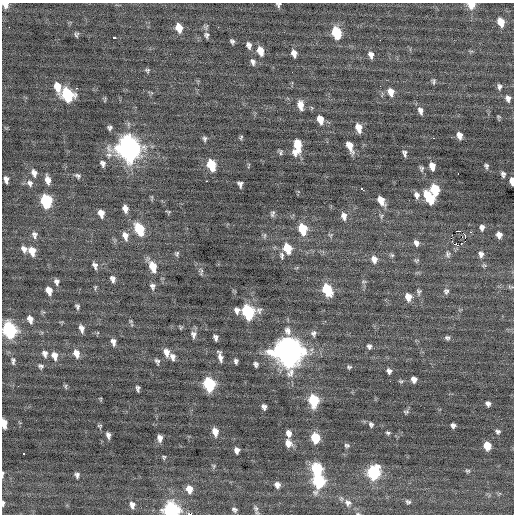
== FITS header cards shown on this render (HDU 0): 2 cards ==
NAXIS1  =                  512 / Axis length
NAXIS2  =                  512 / Axis length

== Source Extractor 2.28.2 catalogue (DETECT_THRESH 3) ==
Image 512 x 512 px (HDU 0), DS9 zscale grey, 1 PNG px = 1 image px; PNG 516 x 516 px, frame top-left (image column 1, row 512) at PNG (2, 3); no overlay
Background -0.0141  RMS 0.87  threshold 2.62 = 3 sigma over >= 5 px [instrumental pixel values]
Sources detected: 179; all 179 listed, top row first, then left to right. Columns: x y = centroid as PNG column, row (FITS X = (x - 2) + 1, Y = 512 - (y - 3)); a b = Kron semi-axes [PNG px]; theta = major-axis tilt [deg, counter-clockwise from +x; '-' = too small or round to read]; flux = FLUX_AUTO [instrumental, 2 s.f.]
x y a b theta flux
5 5 6 5 - 490
278 5 6 5 - 140
471 5 6 6 - 820
501 22 9 6 -71 740
9 27 2 2 - 33
179 28 9 7 -74 770
336 33 9 6 -73 2900
76 35 6 5 - 110
206 35 9 8 - 190
114 38 3 3 - 200
380 40 2 2 - 86
232 41 5 4 - 130
249 45 8 6 -76 220
260 51 9 6 -73 710
294 53 7 5 -77 330
371 55 8 6 -77 290
253 62 8 6 -71 190
147 70 6 5 - 110
434 81 7 5 -86 120
499 86 7 6 - 160
57 87 11 6 -76 820
77 88 3 3 - 56
391 92 10 8 -73 480
67 95 9 8 - 4800
508 98 9 6 -73 230
300 105 10 6 -80 540
420 111 9 6 -74 270
498 117 6 4 -8 69
320 119 9 6 -74 610
110 128 5 4 - 130
359 128 9 6 -75 620
460 136 7 5 -74 360
241 137 7 3 64 77
205 139 6 5 - 130
297 146 14 7 82 1600
350 146 12 6 -68 600
128 148 12 10 -65 38000
280 152 7 5 -87 110
404 153 7 5 -75 160
109 155 8 7 - 200
103 163 7 6 - 200
211 165 9 6 -73 2000
432 166 7 5 -80 500
486 166 6 5 - 120
421 168 8 6 -79 120
34 173 10 7 -70 320
458 174 2 2 - 96
503 174 5 4 - 150
78 176 8 6 -33 140
6 179 7 5 -82 260
48 180 10 6 -77 420
206 181 2 2 - 430
512 181 7 4 -84 350
30 183 10 8 -63 260
240 184 6 5 - 190
361 189 4 3 - 790
435 189 8 6 -77 2000
417 195 10 7 -71 280
429 198 12 7 -57 2200
381 200 10 6 -60 760
46 201 9 7 -76 3800
125 209 9 6 -76 330
168 212 7 4 -24 75
101 213 8 6 -75 480
272 214 9 5 77 140
344 216 10 7 -82 350
482 227 7 6 - 210
139 229 10 7 -65 2300
302 229 9 7 -74 2000
459 231 4 2 - 2700
470 232 3 3 - 92
34 235 10 7 -82 240
265 235 8 4 89 94
330 235 6 5 - 93
465 235 3 2 - 670
499 235 6 5 - 380
125 236 10 7 -74 410
416 243 8 6 -67 230
459 245 7 3 7 1300
287 248 9 7 -71 1400
24 249 8 7 - 270
32 251 9 7 -67 730
177 254 7 5 76 110
448 254 9 7 -85 190
481 254 9 7 -74 260
392 255 7 5 -20 99
282 256 10 6 -79 170
374 259 9 7 -79 370
416 260 7 6 - 100
95 265 8 6 -71 220
484 265 7 5 -19 110
153 266 12 7 -66 1100
201 272 12 5 88 140
113 279 8 6 -78 240
57 282 8 6 -73 210
364 282 8 4 0 88
152 286 8 6 -83 200
95 287 6 4 82 79
510 287 8 5 -6 100
327 290 9 6 -68 3100
49 291 8 6 -70 530
446 291 8 8 - 200
419 292 10 7 86 150
408 297 8 8 - 590
77 306 7 5 -66 130
237 310 7 6 - 270
248 312 9 8 - 7500
30 319 9 6 -70 390
131 321 5 4 - 64
180 327 5 4 - 68
81 328 8 5 -75 310
9 330 10 7 -71 8000
288 331 12 9 -70 400
313 333 8 7 - 190
193 334 10 7 -89 260
216 337 6 4 -78 190
447 338 6 6 - 140
113 342 8 6 -78 280
369 346 6 6 - 160
166 352 10 6 -76 420
288 352 12 11 - 73000
45 353 8 7 - 250
76 353 10 7 -73 470
54 356 10 7 -75 440
172 357 9 7 -77 290
220 357 12 5 -77 300
13 361 10 6 -84 180
157 361 9 6 -62 150
236 361 5 4 - 140
256 364 5 4 - 150
41 366 7 5 -23 130
349 367 6 5 - 110
389 371 6 6 - 190
414 379 6 6 - 320
401 381 7 5 0 98
209 384 9 7 -77 5000
18 386 3 2 - 100
66 386 8 4 -83 83
138 389 6 3 -78 140
101 399 6 4 90 51
313 400 8 7 - 3400
488 404 5 4 - 180
264 407 5 5 - 190
406 412 9 6 7 120
4 423 8 4 -85 700
371 424 7 5 -63 130
453 425 5 5 - 170
100 426 5 4 - 78
498 431 6 5 - 130
215 432 8 6 -80 560
288 433 8 6 -81 340
388 433 6 4 -9 92
108 435 6 4 -76 200
160 438 7 5 -85 300
315 438 7 6 - 2100
288 443 8 7 - 510
347 445 7 5 -15 120
487 446 7 6 - 910
237 450 6 5 - 260
23 453 3 3 - 440
164 457 6 5 - 82
214 466 7 5 -37 86
317 469 8 7 - 3700
467 471 7 5 0 100
373 472 9 8 - 5400
3 474 7 3 84 97
77 475 6 5 - 160
319 481 9 8 - 5300
277 485 7 7 - 280
189 489 8 7 - 620
408 502 7 6 - 130
3 503 7 3 85 120
348 503 12 11 - 410
132 505 9 6 -77 320
256 508 10 5 -65 170
234 509 6 5 - 160
171 510 8 8 - 11000
190 514 4 2 - 2800
358 514 6 3 0 67
At the frame edge (FLAGS 8, measured only in part): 11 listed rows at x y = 5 5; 278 5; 471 5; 512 181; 9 330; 4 423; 3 474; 3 503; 171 510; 190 514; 358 514